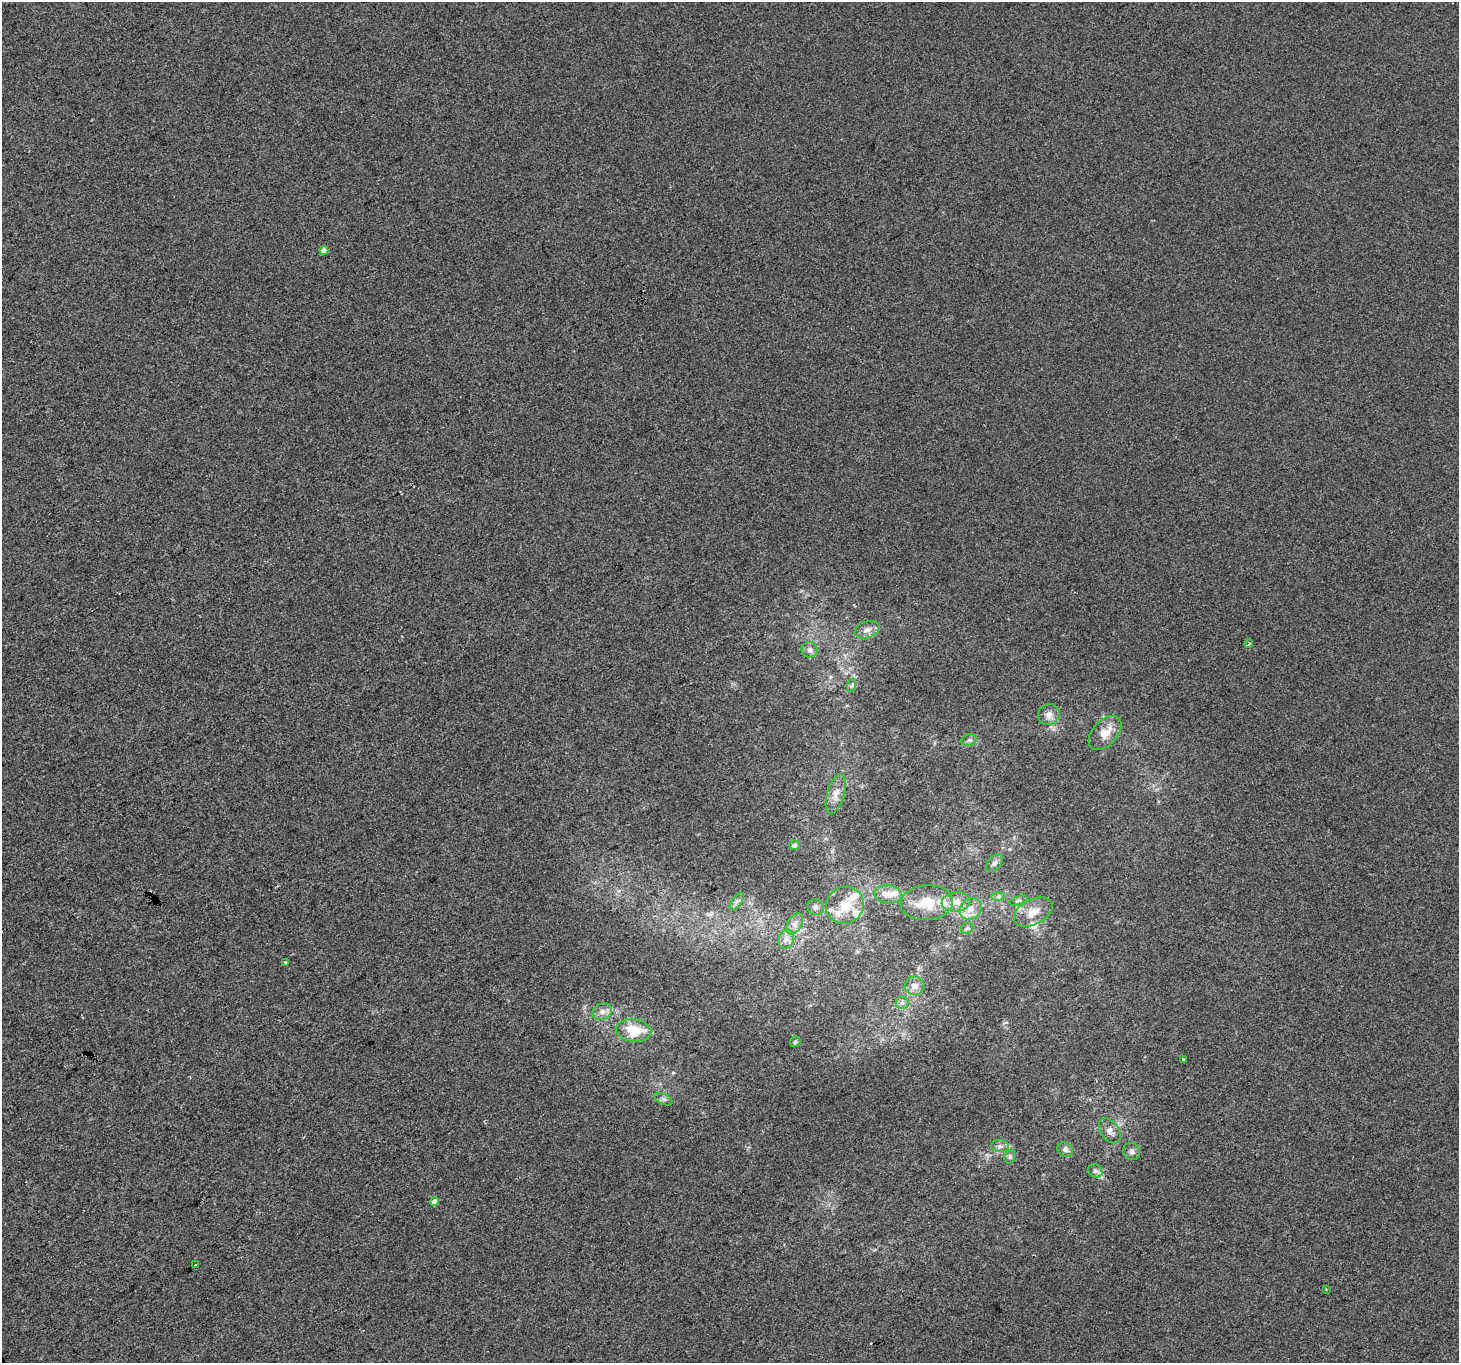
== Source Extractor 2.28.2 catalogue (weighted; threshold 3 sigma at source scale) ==
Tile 7 of 4 x 4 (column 3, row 2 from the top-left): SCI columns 2915-4371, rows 2892-4252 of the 5827 x 5722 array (HDU 1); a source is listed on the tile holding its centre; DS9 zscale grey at full resolution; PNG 1461 x 1365 px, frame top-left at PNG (2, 2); each listed source drawn as its Kron ellipse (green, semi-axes under 4 px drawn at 4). Shown black and unused: <1% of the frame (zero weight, under 2 of 3 exposures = <1% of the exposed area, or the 3 px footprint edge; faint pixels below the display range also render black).
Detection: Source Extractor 2.28.2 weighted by HDU 2 'WHT'; one run over the whole footprint, this tile lists its part. Background 0.00146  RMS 0.0056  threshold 0.0253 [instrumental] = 3 sigma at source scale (4.5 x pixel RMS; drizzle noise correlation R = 1.50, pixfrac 1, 0.0396/0.0396 arcsec/px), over >= 5 px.
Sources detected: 47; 6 inside a brighter listed object's ellipse — not listed separately; the other 41 listed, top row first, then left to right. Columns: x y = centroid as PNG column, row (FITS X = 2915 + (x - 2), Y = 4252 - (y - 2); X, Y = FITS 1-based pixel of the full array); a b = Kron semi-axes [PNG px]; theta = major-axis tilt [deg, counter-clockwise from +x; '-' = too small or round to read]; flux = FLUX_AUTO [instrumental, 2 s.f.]
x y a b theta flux
324 250 4 4 - 5.2
867 630 13 8 18 3.9
1249 644 4 3 - 0.87
809 650 8 7 - 2.1
852 685 7 4 71 0.84
1049 715 11 10 - 3.6
1105 733 20 12 48 8.6
969 740 8 5 12 1.4
836 794 20 8 74 5.3
794 845 5 4 - 1.3
994 863 10 6 51 2
888 894 14 9 -7 4.6
998 897 6 4 1 1.2
1018 900 9 3 21 0.86
737 901 10 5 55 1.8
956 902 14 9 7 5.4
927 903 26 17 5 15
845 905 19 18 - 13
816 907 8 7 - 2
971 909 12 10 39 5.5
1033 912 20 12 27 8.9
795 924 11 7 58 3.3
967 928 7 5 42 1.1
786 939 10 7 73 3
286 962 3 3 - 1.4
915 986 9 9 - 3.7
902 1003 6 6 - 1.6
602 1012 10 8 26 3.2
633 1030 18 11 -7 16
795 1042 6 4 44 0.87
1183 1060 4 3 - 1.2
663 1099 9 5 -26 1.5
1110 1131 14 9 -55 3.3
1000 1146 9 6 -7 1.9
1065 1150 8 7 - 2
1132 1151 9 8 - 1.9
1010 1157 7 5 69 1.2
1095 1171 7 6 - 1.6
435 1201 4 4 - 5.3
195 1265 3 3 - 2.8
1326 1289 2 2 - 0.42